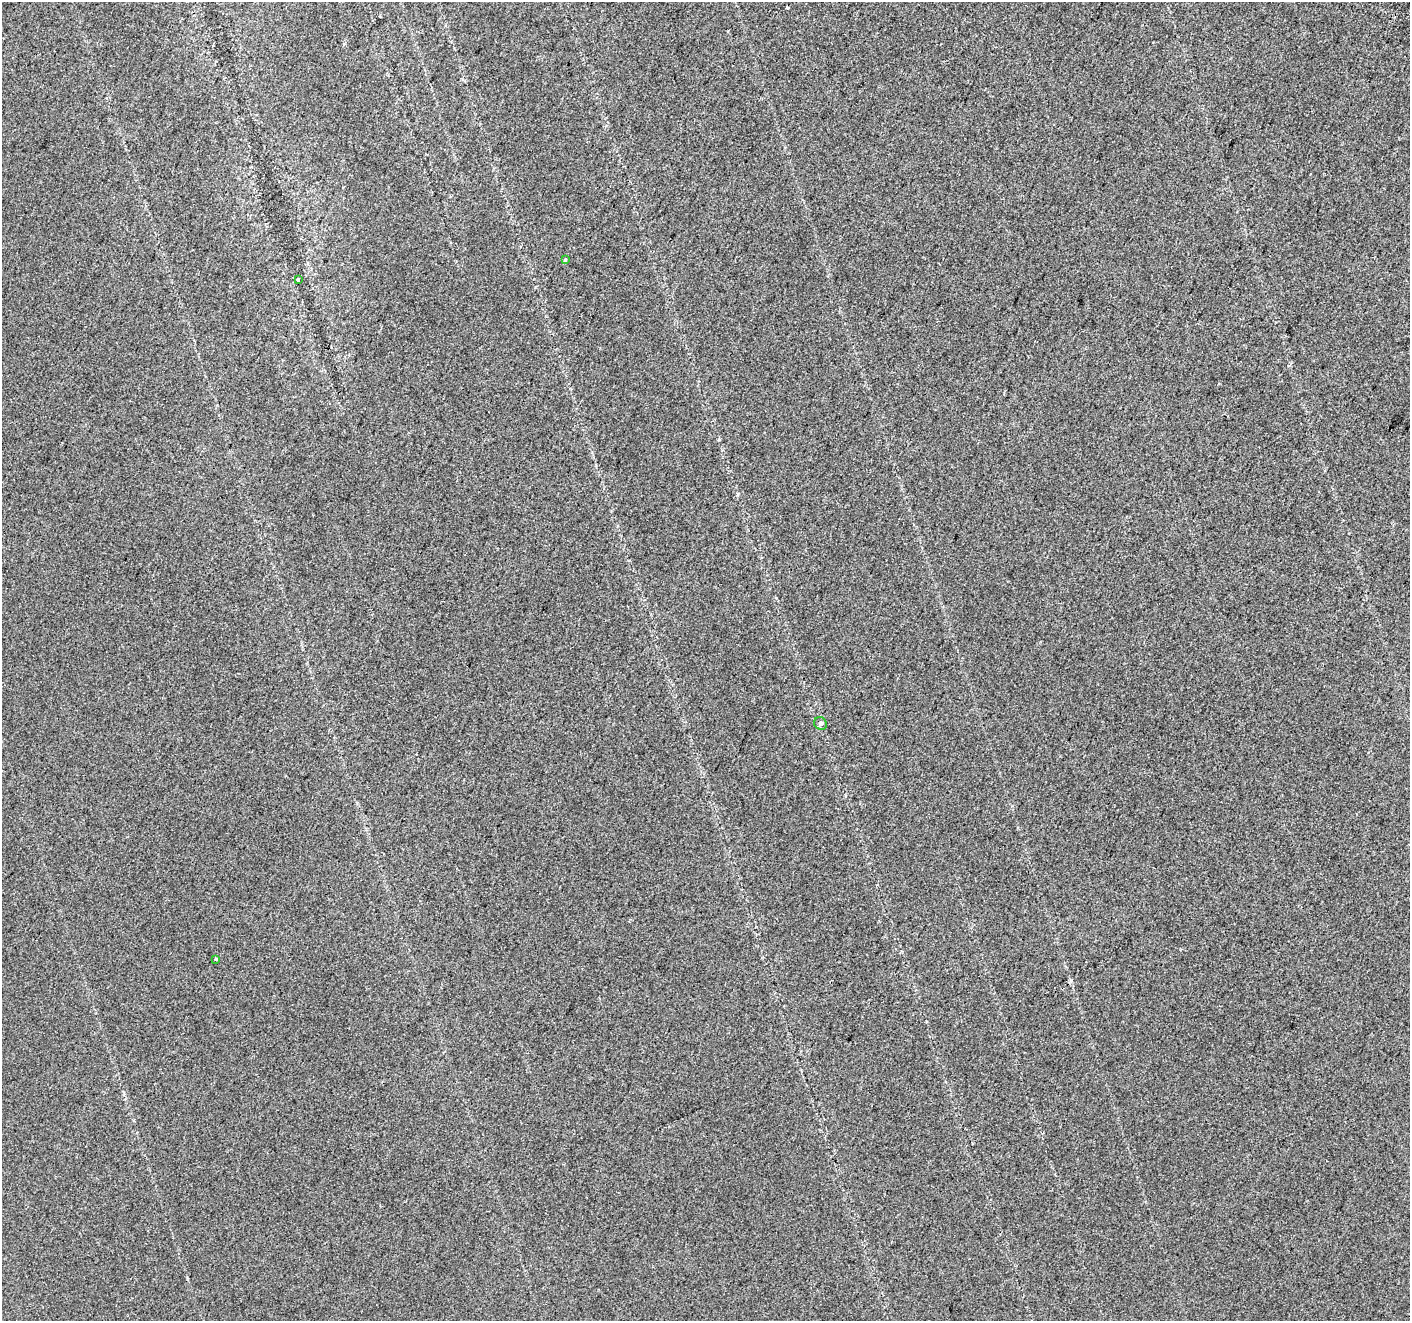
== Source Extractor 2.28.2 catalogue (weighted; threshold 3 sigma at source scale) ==
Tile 10 of 4 x 4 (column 2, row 3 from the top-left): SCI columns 1426-2833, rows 1566-2884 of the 5675 x 5835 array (HDU 1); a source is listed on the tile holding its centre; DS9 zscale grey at full resolution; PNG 1412 x 1323 px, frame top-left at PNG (2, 2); each listed source drawn as its Kron ellipse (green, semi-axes under 4 px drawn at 4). Shown black and unused: <1% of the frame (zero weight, under 2 of 3 exposures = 2% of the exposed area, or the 3 px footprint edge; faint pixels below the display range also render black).
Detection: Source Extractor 2.28.2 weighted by HDU 2 'WHT'; one run over the whole footprint, this tile lists its part. Background 0.0289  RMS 0.012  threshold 0.0525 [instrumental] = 3 sigma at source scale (4.5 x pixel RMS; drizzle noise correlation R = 1.50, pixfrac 1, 0.0396/0.0396 arcsec/px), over >= 5 px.
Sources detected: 4; all 4 listed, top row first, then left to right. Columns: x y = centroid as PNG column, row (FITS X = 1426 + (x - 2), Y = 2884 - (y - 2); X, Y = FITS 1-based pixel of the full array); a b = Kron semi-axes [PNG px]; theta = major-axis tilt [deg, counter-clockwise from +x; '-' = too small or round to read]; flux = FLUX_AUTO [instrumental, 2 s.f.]
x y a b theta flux
565 260 3 3 - 5
298 280 3 3 - 2.3
820 723 7 6 - 3
216 959 3 3 - 13